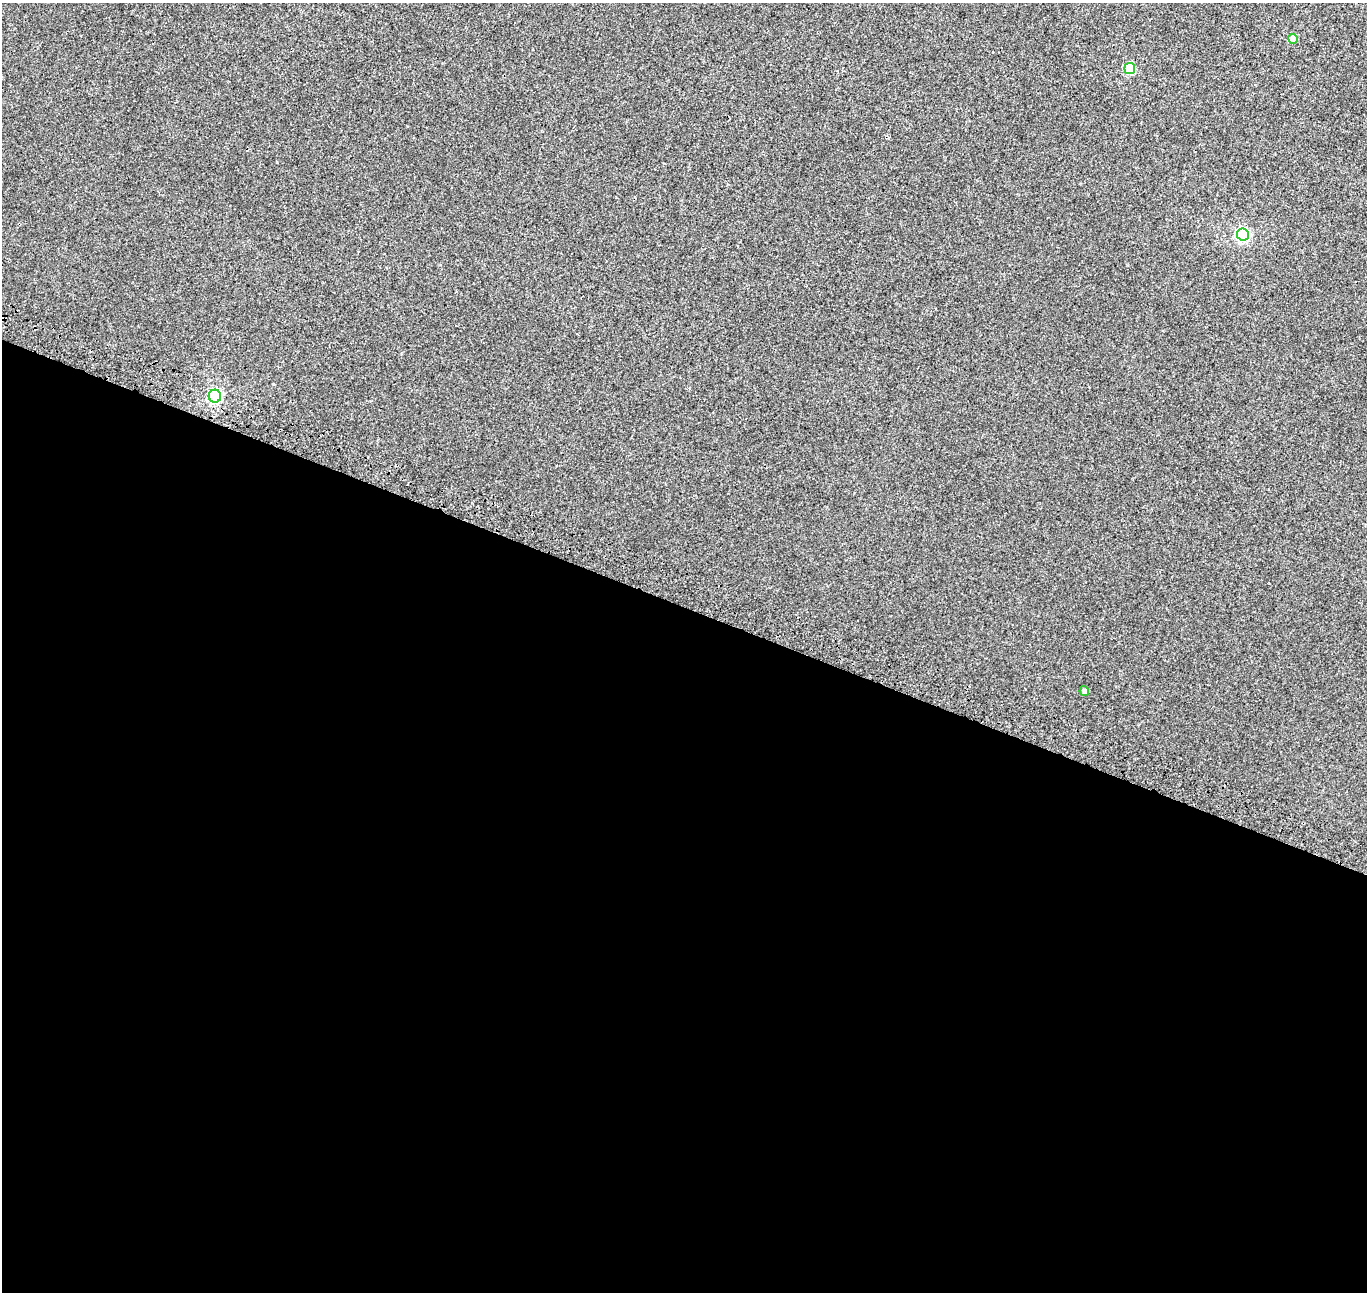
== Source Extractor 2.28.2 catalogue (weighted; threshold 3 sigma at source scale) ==
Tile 14 of 4 x 4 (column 2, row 4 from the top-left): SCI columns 1503-2867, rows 327-1616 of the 5742 x 5874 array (HDU 1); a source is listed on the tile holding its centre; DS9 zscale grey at full resolution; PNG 1369 x 1294 px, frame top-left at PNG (2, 3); each listed source drawn as its Kron ellipse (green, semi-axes under 4 px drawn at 4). Shown black and unused: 53% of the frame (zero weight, under 3 of 4 exposures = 9% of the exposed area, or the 3 px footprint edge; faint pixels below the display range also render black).
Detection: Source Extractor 2.28.2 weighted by HDU 2 'WHT'; one run over the whole footprint, this tile lists its part. Background 0.001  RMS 0.0029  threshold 0.0131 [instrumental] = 3 sigma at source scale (4.5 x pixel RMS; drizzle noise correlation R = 1.50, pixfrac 1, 0.0396/0.0396 arcsec/px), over >= 5 px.
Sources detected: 5; all 5 listed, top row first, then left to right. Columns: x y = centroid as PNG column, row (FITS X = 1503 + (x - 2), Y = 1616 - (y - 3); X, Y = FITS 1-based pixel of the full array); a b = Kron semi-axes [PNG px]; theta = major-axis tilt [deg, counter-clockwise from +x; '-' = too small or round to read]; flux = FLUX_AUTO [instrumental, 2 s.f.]
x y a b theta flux
1293 39 5 4 - 4.7
1130 69 5 5 - 19
1243 234 6 6 - 51
215 396 6 6 - 54
1084 691 5 4 - 0.89
Overlapping masked pixels (flux is a lower limit): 1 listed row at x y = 215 396